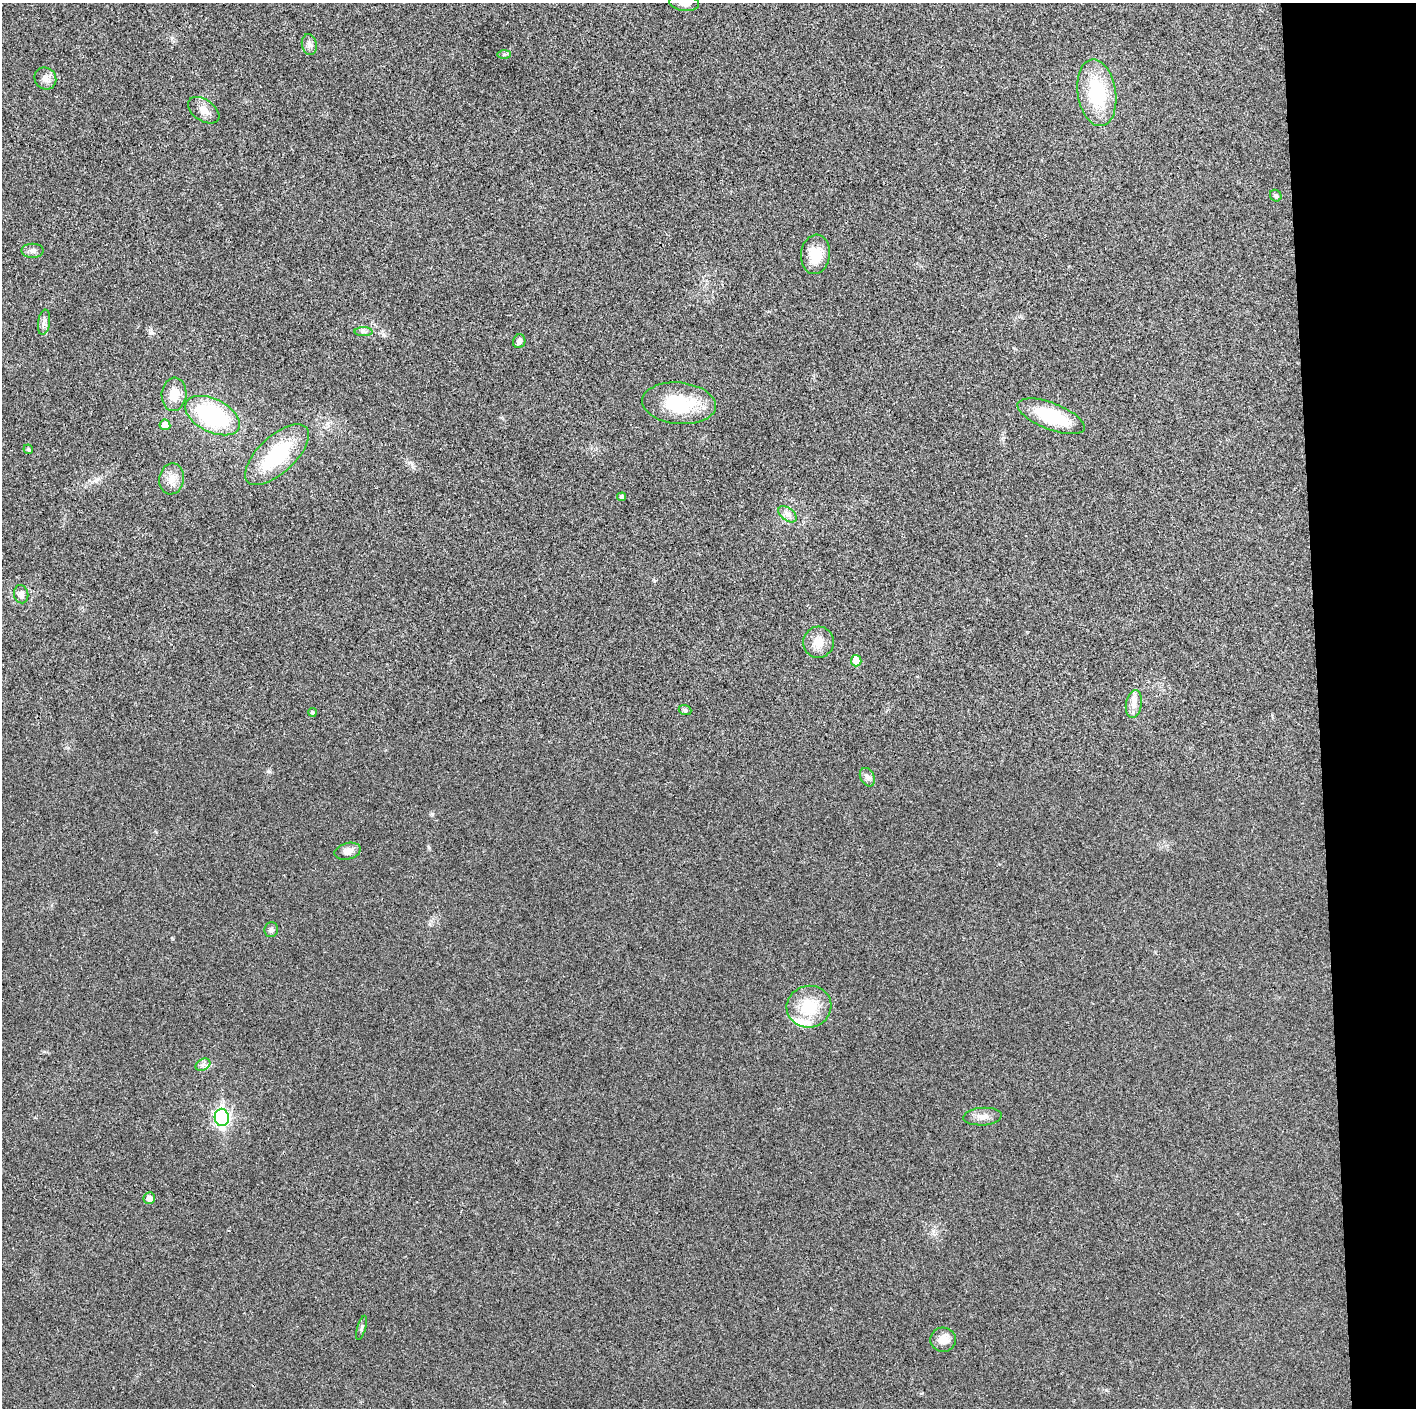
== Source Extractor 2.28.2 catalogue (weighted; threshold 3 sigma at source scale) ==
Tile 6 of 3 x 3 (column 3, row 2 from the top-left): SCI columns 2828-4241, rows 1411-2816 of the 4252 x 4226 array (HDU 1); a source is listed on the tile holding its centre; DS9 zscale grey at full resolution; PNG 1418 x 1410 px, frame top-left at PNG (2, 3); each listed source drawn as its Kron ellipse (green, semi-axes under 4 px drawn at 4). Shown black and unused: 7% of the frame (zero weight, under 3 of 4 exposures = <1% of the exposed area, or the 3 px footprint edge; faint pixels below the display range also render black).
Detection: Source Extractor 2.28.2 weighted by HDU 2 'WHT'; one run over the whole footprint, this tile lists its part. Background 0.0204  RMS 0.0055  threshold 0.025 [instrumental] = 3 sigma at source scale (4.5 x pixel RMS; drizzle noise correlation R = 1.50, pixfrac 1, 0.05/0.05 arcsec/px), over >= 5 px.
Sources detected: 39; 1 inside a brighter listed object's ellipse — not listed separately; the other 38 listed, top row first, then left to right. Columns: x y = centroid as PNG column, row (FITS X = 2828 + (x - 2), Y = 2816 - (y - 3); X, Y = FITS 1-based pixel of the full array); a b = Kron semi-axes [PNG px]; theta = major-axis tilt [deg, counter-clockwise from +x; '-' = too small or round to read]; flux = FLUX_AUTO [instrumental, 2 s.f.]
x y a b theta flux
684 3 15 8 -8 4.6
309 45 10 7 -78 2.3
504 54 7 4 0 0.96
45 78 11 10 - 3.7
1097 93 33 19 -81 34
204 110 17 10 -34 5
1276 196 6 5 - 0.98
32 251 11 7 0 2.3
815 254 20 14 83 11
44 322 13 6 82 2.3
364 332 9 4 -1 1.5
519 341 7 6 - 2.3
174 394 16 12 84 9.1
679 403 37 20 -6 31
212 416 29 16 -26 60
1051 416 35 13 -21 31
165 425 5 5 - 5.7
28 449 5 4 - 1.1
277 455 40 18 43 37
172 479 15 12 81 5.8
621 497 4 4 - 2
788 514 10 6 -37 2.4
21 594 9 7 -76 2.7
818 642 15 15 - 7.4
856 661 6 5 - 8.8
1134 704 14 8 80 4.1
685 710 6 5 - 1.2
312 712 4 4 - 0.9
867 777 10 7 -63 2.2
348 851 13 8 14 4
271 930 7 7 - 1.5
809 1007 22 21 - 20
203 1065 8 5 30 1.8
222 1117 8 7 - 130
982 1117 19 9 4 4.4
149 1198 6 6 - 4
361 1328 13 2 73 0.86
943 1340 13 12 - 6.2
Isophote crosses this tile's border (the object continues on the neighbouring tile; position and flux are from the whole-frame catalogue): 1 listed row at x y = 684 3
Unlisted compact peaks at least as high as the median listed source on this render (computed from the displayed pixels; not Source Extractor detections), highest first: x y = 432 814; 268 771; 97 479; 1106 1390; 150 333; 429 848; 654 581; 68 748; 89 480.